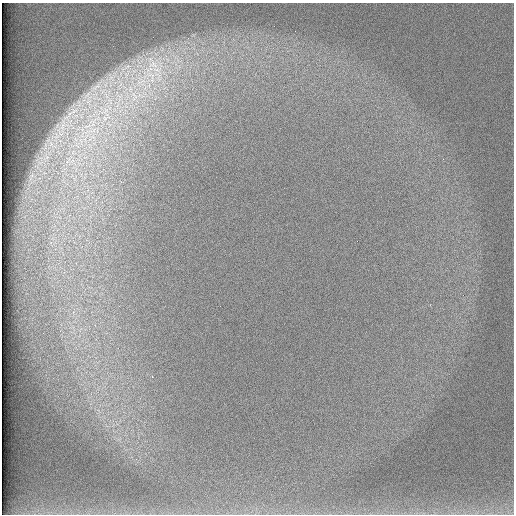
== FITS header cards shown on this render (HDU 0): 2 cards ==
NAXIS1  =                  512 /
NAXIS2  =                  512 /

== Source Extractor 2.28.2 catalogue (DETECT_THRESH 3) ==
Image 512 x 512 px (HDU 0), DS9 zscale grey, 1 PNG px = 1 image px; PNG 516 x 516 px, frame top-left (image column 1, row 512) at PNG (2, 3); no overlay
Background 97.3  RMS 2.8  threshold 8.47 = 3 sigma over >= 5 px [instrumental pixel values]
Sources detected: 9; all 9 listed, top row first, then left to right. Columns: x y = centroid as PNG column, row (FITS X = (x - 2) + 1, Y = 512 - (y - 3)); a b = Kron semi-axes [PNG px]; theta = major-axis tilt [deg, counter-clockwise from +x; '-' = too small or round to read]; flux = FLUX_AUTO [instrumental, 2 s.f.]
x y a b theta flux
153 64 17 15 -31 5000
151 76 28 13 -61 6600
96 87 16 4 35 1000
134 96 18 10 -79 3100
75 111 15 6 25 1700
105 118 7 6 - 680
62 126 12 6 80 1400
87 126 11 3 25 640
51 144 7 5 47 670